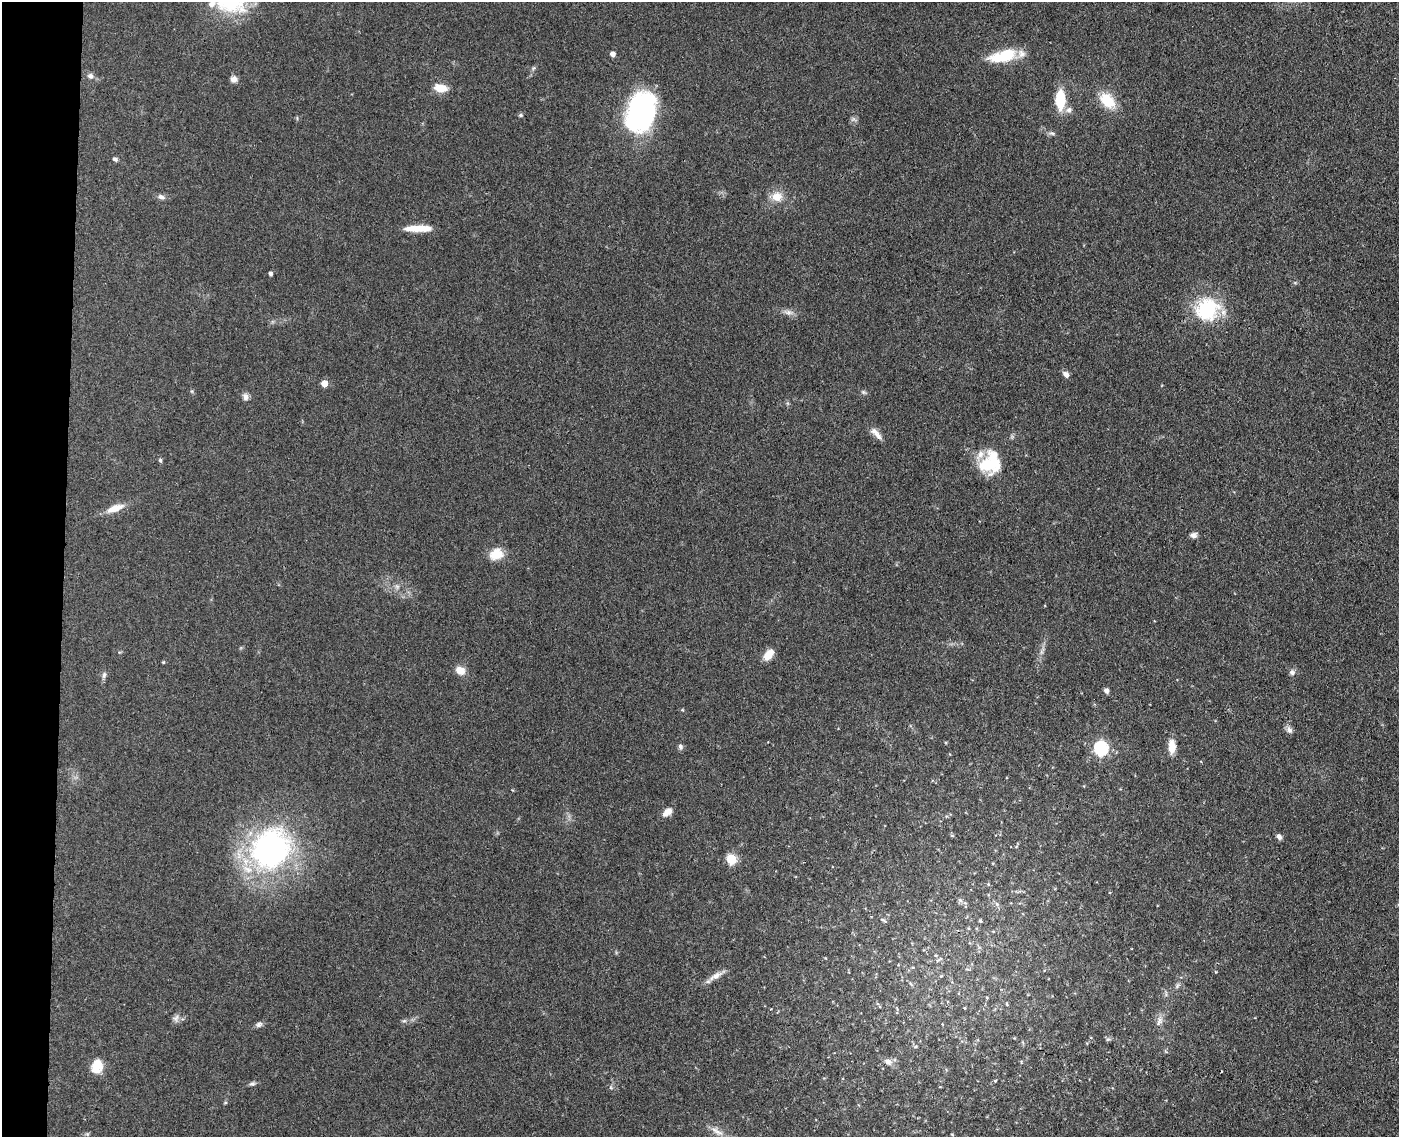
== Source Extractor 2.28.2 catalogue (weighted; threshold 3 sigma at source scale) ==
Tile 4 of 3 x 4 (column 1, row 2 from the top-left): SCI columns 275-1671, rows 2277-3411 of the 4629 x 4554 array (HDU 1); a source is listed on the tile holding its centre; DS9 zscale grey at full resolution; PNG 1401 x 1139 px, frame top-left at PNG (2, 2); no overlay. Shown black and unused: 4% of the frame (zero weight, under 3 of 4 exposures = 5% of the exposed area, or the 3 px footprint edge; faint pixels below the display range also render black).
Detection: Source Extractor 2.28.2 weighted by HDU 2 'WHT'; one run over the whole footprint, this tile lists its part. Background 0.0894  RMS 0.0064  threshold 0.029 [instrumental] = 3 sigma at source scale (4.5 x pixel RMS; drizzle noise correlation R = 1.50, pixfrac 1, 0.05/0.05 arcsec/px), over >= 5 px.
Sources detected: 71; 4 inside a brighter object's white glare — not listed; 3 inside a brighter listed object's ellipse — not listed separately; the other 64 listed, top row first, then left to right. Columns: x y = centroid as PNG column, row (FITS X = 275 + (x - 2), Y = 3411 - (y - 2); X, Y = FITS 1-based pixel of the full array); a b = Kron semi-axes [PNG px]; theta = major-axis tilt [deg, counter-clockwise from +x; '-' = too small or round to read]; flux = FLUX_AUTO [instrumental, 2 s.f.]
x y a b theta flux
212 4 10 8 42 4.4
613 54 5 4 - 3.4
1007 54 22 18 26 17
90 76 8 7 - 2.1
234 79 8 7 - 3
440 88 15 9 -6 8.1
1060 100 17 9 -89 21
1107 101 17 11 -46 19
643 106 36 35 - 64
1069 110 9 8 - 2.8
521 115 5 4 - 1.1
115 159 7 5 -20 1.4
161 197 10 6 -21 2.4
777 197 15 13 8 7.7
418 228 32 7 1 12
270 274 5 4 - 1.2
1207 309 26 23 30 44
788 312 10 7 -11 2.9
1066 374 8 6 -49 2.7
324 383 6 5 - 6.1
245 397 10 7 -77 2.5
875 432 15 8 -39 4.4
160 460 5 5 - 0.87
989 464 28 18 59 28
115 508 24 9 19 7.8
1193 535 9 7 11 2.3
496 554 17 13 19 10
397 586 7 4 -19 1.3
768 655 13 8 48 8.1
163 662 4 3 - 0.58
460 670 10 8 -29 6.6
1292 672 8 7 - 1.9
104 675 9 5 75 1.8
1106 691 6 6 - 2.1
1289 730 10 7 -60 2.5
1172 746 17 9 -89 6.9
680 747 8 6 -73 1.7
1101 748 7 6 - 100
667 812 12 7 39 5
952 835 5 3 - 0.62
1279 837 7 5 -64 2.3
270 849 55 48 53 150
731 859 6 5 - 35
960 900 7 5 -43 1.4
997 904 7 5 -47 1.5
884 920 9 4 -36 1
980 921 4 4 - 0.86
936 955 4 3 - 0.6
715 976 21 7 29 5.2
941 976 4 4 - 0.7
911 984 6 4 -69 0.91
1177 986 9 4 71 1.2
1007 1004 6 3 -71 0.59
176 1018 10 7 58 2.4
1159 1021 14 7 68 3.4
942 1024 3 3 - 0.73
259 1025 9 6 20 2
1108 1039 6 4 18 0.96
888 1062 11 8 -33 3.4
97 1066 15 11 76 11
995 1081 4 3 - 0.63
252 1084 7 6 - 1.5
225 1103 5 3 - 0.65
717 1131 24 7 -31 5.6
Isophote crosses this tile's border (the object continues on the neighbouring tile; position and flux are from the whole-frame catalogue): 1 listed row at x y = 212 4